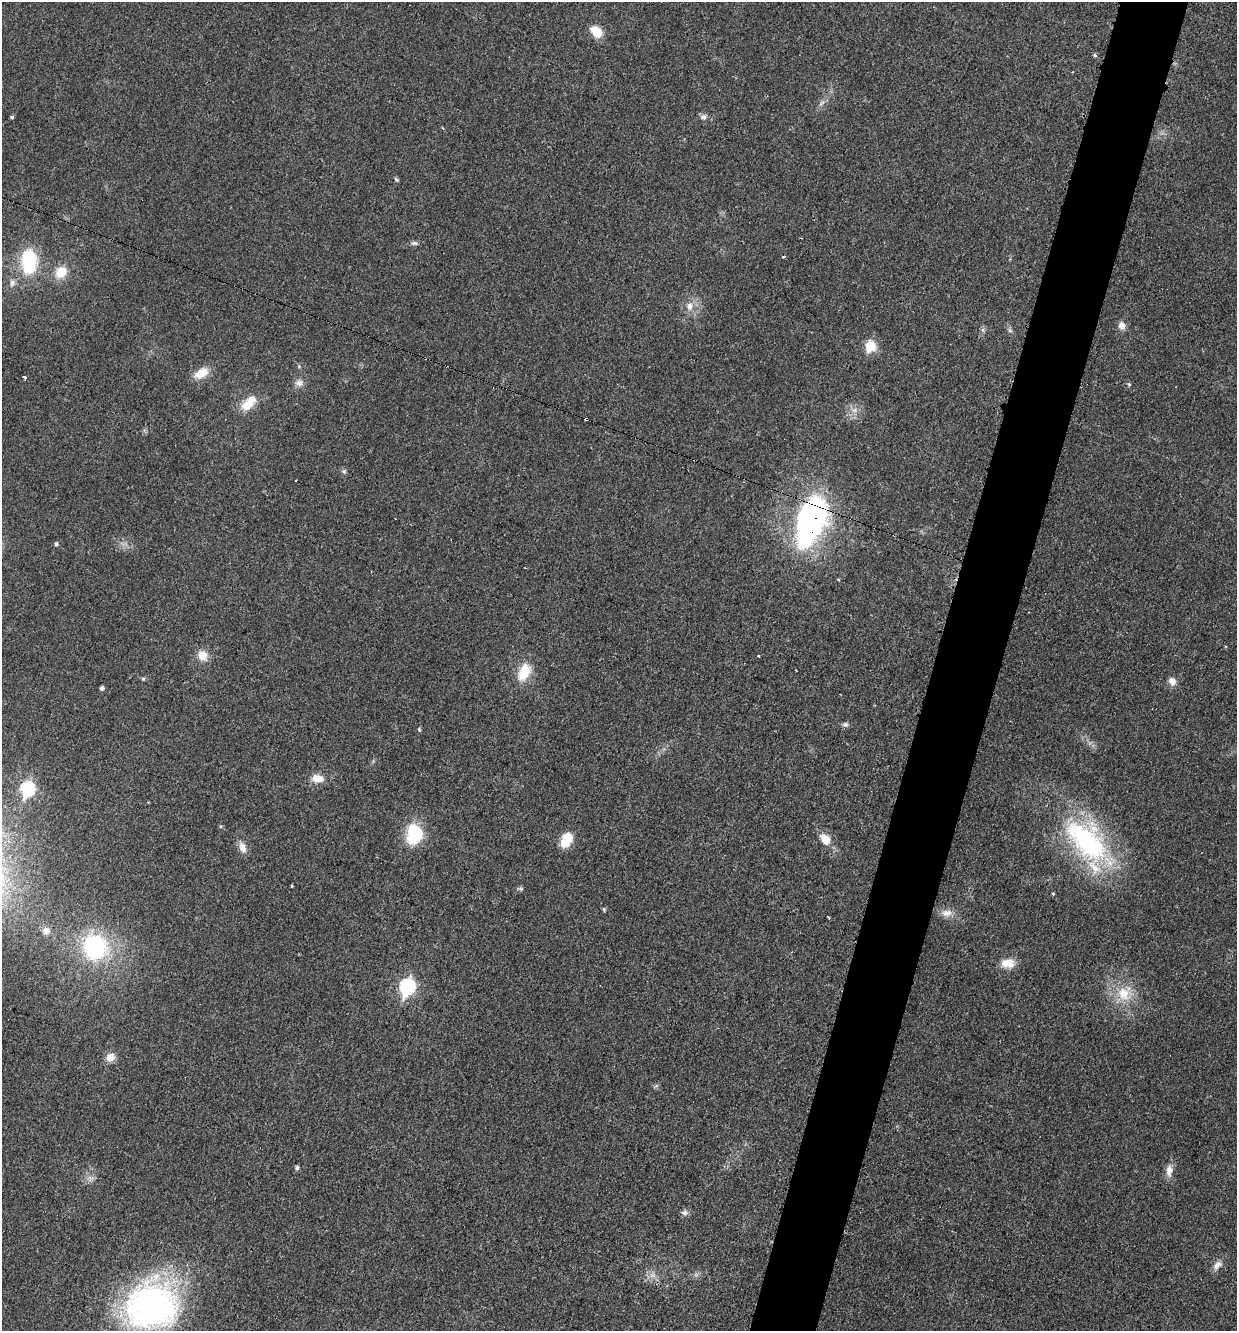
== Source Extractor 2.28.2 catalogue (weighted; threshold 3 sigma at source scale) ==
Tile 10 of 4 x 4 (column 2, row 3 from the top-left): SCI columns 1508-2742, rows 1339-2667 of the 5351 x 5330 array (HDU 1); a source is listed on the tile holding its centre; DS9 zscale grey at full resolution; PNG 1239 x 1333 px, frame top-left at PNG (2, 2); no overlay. Shown black and unused: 5% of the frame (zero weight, under 3 of 4 exposures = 1% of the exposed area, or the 3 px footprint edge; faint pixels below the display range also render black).
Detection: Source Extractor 2.28.2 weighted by HDU 2 'WHT'; one run over the whole footprint, this tile lists its part. Background 0.0553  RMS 0.0054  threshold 0.0241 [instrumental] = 3 sigma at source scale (4.5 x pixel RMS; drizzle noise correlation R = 1.50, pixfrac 1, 0.05/0.05 arcsec/px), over >= 5 px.
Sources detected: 63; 1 too faint to see at this stretch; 1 inside a brighter object's white glare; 3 cosmic-ray / hot-pixel residue — not listed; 2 inside a brighter listed object's ellipse — not listed separately; the other 56 listed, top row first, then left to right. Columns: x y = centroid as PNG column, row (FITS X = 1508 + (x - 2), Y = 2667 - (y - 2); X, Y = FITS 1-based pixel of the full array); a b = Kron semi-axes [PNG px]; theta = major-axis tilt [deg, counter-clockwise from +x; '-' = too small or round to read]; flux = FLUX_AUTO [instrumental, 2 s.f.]
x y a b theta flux
596 32 15 10 -44 8.9
1095 55 6 4 -27 1
821 103 10 4 41 1.6
12 117 4 4 - 0.98
704 117 11 8 16 2.1
396 179 8 4 -44 0.78
414 243 10 5 5 1.5
783 257 3 3 - 1
29 261 28 17 89 35
61 272 13 11 48 11
12 283 10 8 83 2.5
690 306 12 9 87 4.7
1122 326 10 8 -74 3.5
870 346 6 6 - 30
201 373 18 11 29 8.6
24 377 4 3 - 3.1
299 383 11 10 - 3.1
247 405 17 12 23 8.8
854 410 10 6 9 2.9
586 419 4 3 - 1.8
344 471 6 6 - 1.2
810 521 56 27 69 130
56 544 5 4 - 1.1
203 655 12 11 - 7.3
796 670 2 2 - 0.51
524 672 24 14 63 13
143 679 5 4 - 0.87
1172 681 9 7 -65 4.1
102 688 4 4 - 1.4
845 724 8 7 - 1.5
419 730 5 4 - 0.71
317 779 15 10 -4 6.6
28 789 8 7 - 69
414 834 24 18 84 24
825 839 15 10 -53 7.6
566 840 15 10 61 13
1087 841 67 36 -47 92
242 848 16 8 -70 4.3
292 886 3 3 - 0.52
521 889 8 5 -6 1.1
1053 894 3 3 - 0.52
604 909 5 4 - 0.8
947 913 16 10 3 4.7
829 918 3 3 - 0.54
46 931 10 9 - 3.4
95 947 24 23 - 63
1008 963 18 12 0 7
407 987 8 7 - 110
1123 994 22 19 -62 16
110 1057 10 9 - 5.4
297 1168 5 4 - 1.3
1169 1171 17 9 87 4.7
90 1178 9 8 - 2.5
684 1213 10 7 6 1.8
1217 1265 14 8 51 3.6
151 1306 61 55 10 160
Overlapping masked pixels (flux is a lower limit): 2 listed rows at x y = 586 419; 810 521